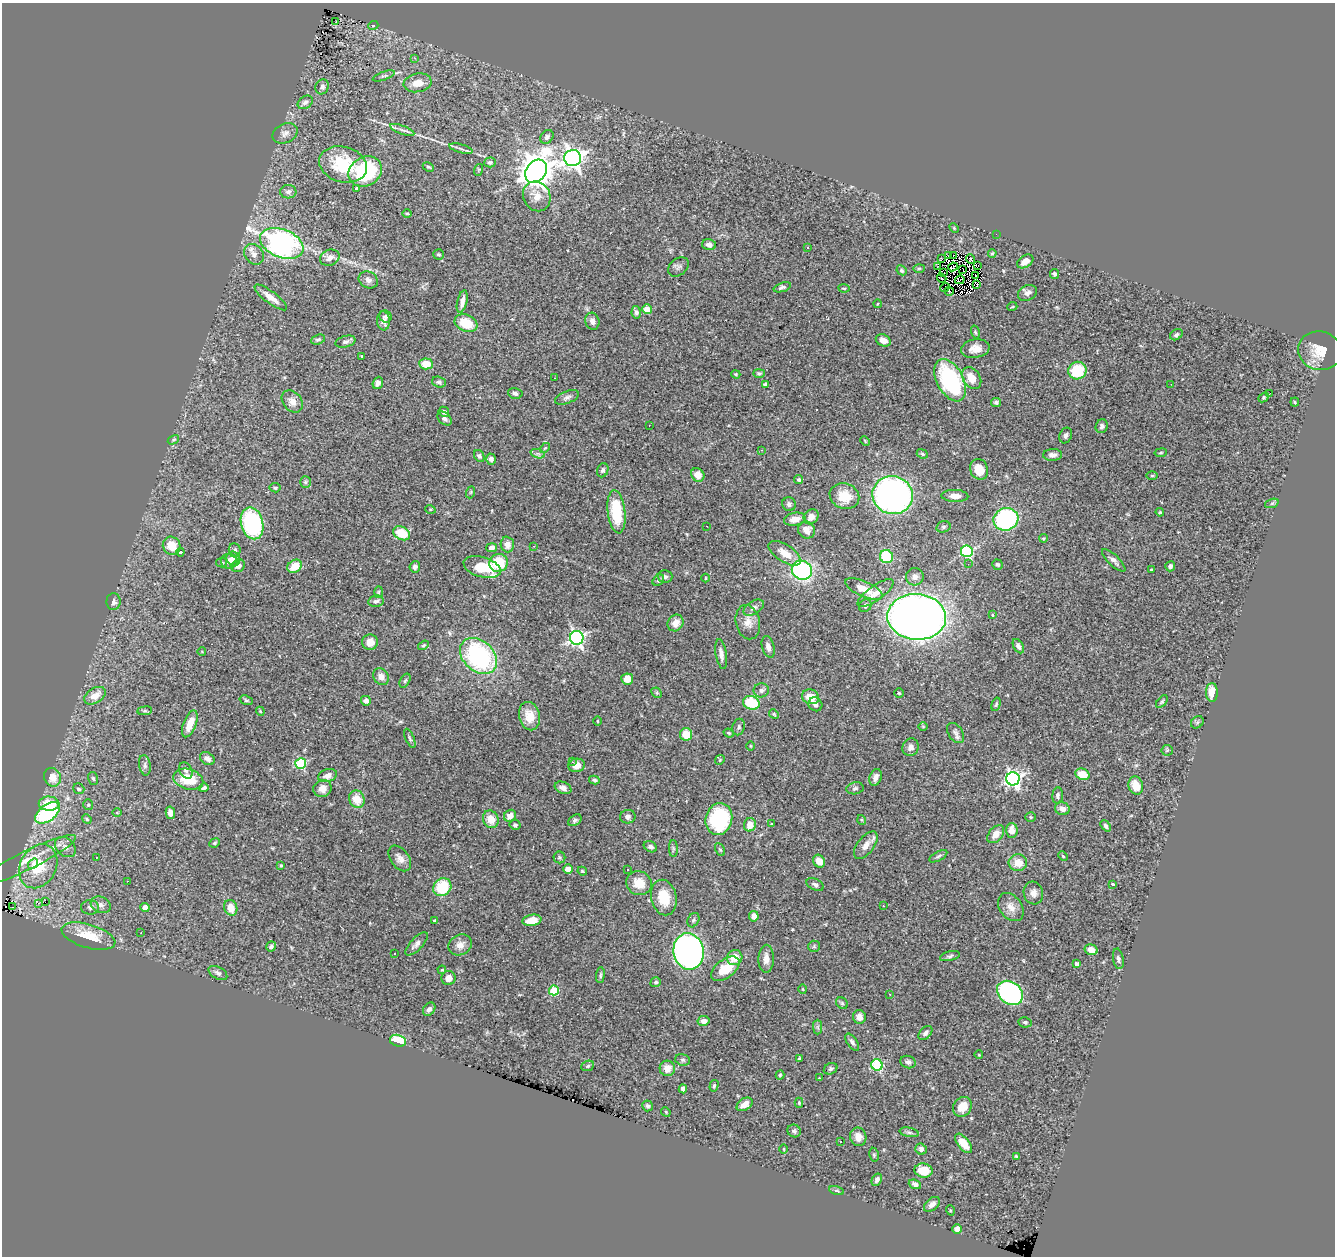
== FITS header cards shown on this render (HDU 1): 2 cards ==
NAXIS1  =                 1333
NAXIS2  =                 1254

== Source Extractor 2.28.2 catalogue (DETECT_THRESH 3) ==
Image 1333 x 1254 px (HDU 1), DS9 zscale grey, 1 PNG px = 1 image px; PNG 1337 x 1258 px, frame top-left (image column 1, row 1254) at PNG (2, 3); each listed source drawn as its Kron ellipse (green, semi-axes under 4 px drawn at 4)
Background 1.18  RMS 0.038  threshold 0.115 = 3 sigma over >= 5 px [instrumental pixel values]
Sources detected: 361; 4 with non-positive FLUX_AUTO (blend fragments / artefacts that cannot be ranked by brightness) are neither listed nor drawn; the other 357 listed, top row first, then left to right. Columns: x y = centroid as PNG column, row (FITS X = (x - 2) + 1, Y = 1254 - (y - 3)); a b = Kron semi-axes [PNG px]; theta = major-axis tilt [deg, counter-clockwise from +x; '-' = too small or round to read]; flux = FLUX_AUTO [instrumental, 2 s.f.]
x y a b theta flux
336 22 3 2 - 3.6
373 26 5 3 - 2.3
415 58 3 3 - 1.5
384 76 11 3 20 4.9
418 83 14 9 10 28
322 87 7 6 - 9.6
305 102 8 6 33 7.3
402 130 13 3 -20 7.6
285 133 13 9 27 15
547 137 7 6 - 8.2
461 149 12 3 -15 6.2
573 158 8 8 - 1400
490 162 6 5 - 5.5
343 164 24 17 -16 120
428 167 6 4 -26 3.3
478 170 6 3 70 3
536 171 12 9 54 5100
365 172 17 14 30 190
356 189 3 3 - 7.7
288 192 8 7 - 8.3
537 196 15 13 -61 26
407 213 5 3 - 2.8
954 228 5 3 - 2.5
996 234 2 2 - 33
282 243 22 14 -22 590
709 245 7 5 -14 11
808 248 3 3 - 13
992 253 4 3 - 3.3
254 254 11 9 -52 17
438 254 5 5 - 4.2
953 255 2 2 - 12
949 256 2 2 - 3
330 258 10 7 23 17
941 259 3 2 - 2.7
970 259 5 2 - 1.8
1025 261 9 5 34 17
978 266 4 2 - 19
678 267 11 8 39 9.3
937 267 3 2 - 3.1
953 267 5 2 - 1.6
919 268 6 4 1 3.2
963 269 2 2 - 3.9
901 270 5 4 - 4.5
943 273 4 2 - 1.4
1055 274 5 4 - 5
976 275 3 2 - 4.9
942 278 5 2 - 3.6
368 280 10 8 -26 12
960 280 5 2 - 0.2
977 285 3 2 - 1.2
782 287 9 4 18 6.8
844 288 5 4 - 3.2
945 288 5 2 - 4.8
949 291 4 3 - 3.3
1027 293 10 7 25 13
271 297 20 6 -37 25
462 301 11 5 77 15
877 304 4 3 - 2.1
1012 307 5 3 - 2.2
647 309 5 5 - 37
636 312 6 4 -78 7.4
386 316 6 5 - 5.9
384 321 9 6 -86 15
592 321 8 7 - 14
466 323 12 8 -21 67
975 332 6 4 -75 3.7
1176 335 7 5 36 5
318 340 7 4 21 5.4
883 340 8 5 -25 16
346 342 10 5 15 7.3
975 349 14 9 9 24
1320 351 22 19 -14 52
362 356 3 3 - 2.9
426 364 7 5 -6 46
1077 371 9 8 - 100
759 373 6 4 0 3.9
736 374 5 3 - 3.5
554 378 3 2 - 3.5
972 378 12 8 -55 37
950 380 23 13 -62 290
439 382 7 5 -19 5.3
378 383 6 5 - 10
1171 384 3 2 - 2.5
765 385 4 4 - 9.8
515 393 7 5 -12 8.1
1270 393 4 3 - 26
567 397 12 6 21 9.3
1264 397 6 4 41 3.6
292 401 12 9 -51 18
996 402 5 4 - 5
1295 402 4 4 - 2.4
444 412 5 5 - 10
444 419 8 5 -44 7.4
649 426 3 2 - 2.2
1102 426 7 6 - 7.3
1066 435 8 6 69 7.1
173 440 6 3 32 3
865 441 5 3 - 2.5
545 448 6 3 44 2.7
762 450 3 3 - 1.6
1161 453 6 3 9 3.1
538 454 7 4 -18 5.5
922 454 6 4 -22 3.7
1052 455 9 6 3 11
479 456 6 5 - 5.6
491 459 5 4 - 8.3
979 469 10 9 - 41
603 470 7 5 69 7
698 475 7 6 - 26
1152 475 5 3 - 2.9
799 480 5 4 - 3.9
305 482 6 5 - 4.4
275 488 6 4 -10 4.7
471 492 6 4 71 3.2
893 495 20 19 - 810
844 496 15 12 -21 50
955 496 13 6 -2 19
1272 503 7 4 19 4.8
789 504 7 6 - 7.2
430 509 5 3 - 2.5
617 512 22 9 -83 120
1160 512 4 4 - 2.6
811 517 8 7 - 19
795 519 11 6 11 22
1006 519 12 11 - 340
252 523 16 11 -76 300
707 526 3 2 - 1.8
943 527 7 5 16 5.2
807 530 9 8 - 20
402 533 9 6 -27 71
1043 538 4 3 - 3.3
507 544 8 6 -86 16
172 546 9 8 - 41
534 546 4 3 - 3.4
491 548 5 4 - 17
235 550 7 6 - 7.6
967 551 6 5 - 310
180 552 4 3 - 4.7
785 553 18 8 -33 33
886 557 7 6 - 120
233 559 7 6 - 13
1114 560 15 5 -44 12
229 561 8 7 - 19
222 563 5 5 - 3.5
499 563 9 9 - 79
968 564 3 2 - 2
997 565 5 5 - 5.1
238 566 7 6 - 14
295 566 8 6 35 45
1170 566 5 5 - 7.9
415 567 5 5 - 6.8
482 567 19 10 -16 89
1151 569 3 2 - 2.9
802 570 10 9 - 410
665 576 7 6 - 7
915 577 9 8 - 13
706 578 4 3 - 2.1
658 580 6 5 - 4.8
864 589 20 7 -24 35
379 592 6 4 88 3.5
876 593 21 7 35 27
376 601 8 5 10 7.7
113 602 8 7 - 9.1
865 606 7 5 49 7.8
754 608 11 6 31 10
993 615 3 2 - 2.6
917 617 29 23 -4 2700
748 622 17 12 -77 27
676 623 9 7 57 25
577 638 7 7 - 690
370 642 8 7 - 24
423 645 6 4 33 3.5
1018 646 8 4 -60 8.7
768 647 11 6 -75 12
202 652 4 3 - 1.7
721 654 15 5 -80 14
478 656 21 15 -43 370
381 677 9 7 -51 19
627 679 6 5 - 25
405 681 7 4 62 4.6
761 690 8 7 - 8.5
1212 692 9 6 90 35
657 693 6 4 -44 4
899 693 4 4 - 2.9
95 696 12 7 32 31
811 697 9 7 -21 42
246 700 7 4 -18 3.7
366 701 5 4 - 11
1162 702 7 4 52 4
751 703 8 6 -19 100
815 704 7 6 - 8
996 704 7 4 73 3.7
145 711 7 4 7 3.7
260 711 4 3 - 2.5
774 714 5 4 - 3
529 716 14 10 -77 39
597 721 5 3 - 2.4
1197 722 7 5 45 4.8
190 724 14 6 69 38
739 727 8 6 77 5.6
923 727 4 3 - 2.3
729 733 5 4 - 3.1
956 733 11 7 -56 10
686 734 6 6 - 47
410 738 10 4 -67 5.2
750 746 5 3 - 2.3
910 747 9 8 - 13
1167 750 6 5 - 4.4
207 758 8 5 -38 11
720 760 5 4 - 2.7
572 762 3 3 - 2.6
301 763 5 5 - 210
145 765 10 5 -80 7.9
576 765 8 6 11 16
186 771 8 6 -59 7.4
1082 774 7 5 -22 49
328 775 9 6 16 15
52 777 9 8 - 27
876 777 8 6 71 14
93 778 6 5 - 4.8
188 779 15 10 -15 73
1013 779 6 6 - 790
594 780 5 4 - 5.6
1136 786 9 7 -71 46
204 788 5 3 - 5.4
322 788 9 8 - 21
563 788 9 5 -23 13
855 788 8 6 10 6.4
79 789 6 5 - 5.6
1058 795 8 5 84 6.9
357 799 9 7 -65 45
49 804 10 7 -3 48
88 805 5 4 - 3.4
1062 809 7 6 - 14
117 812 5 3 - 2.4
48 813 14 8 37 260
170 813 6 4 -79 15
510 816 6 5 - 20
628 817 7 7 - 9.5
1031 817 5 4 - 3.5
87 819 5 4 - 3.2
491 819 9 7 -65 34
719 819 16 13 76 250
575 820 7 5 33 6.1
862 820 5 3 - 2.3
771 824 3 3 - 2.3
515 825 5 5 - 5.2
750 825 7 6 - 29
1106 826 6 4 -48 7
1012 830 7 5 -88 21
996 834 10 6 49 22
215 843 6 4 23 3.4
866 845 16 8 53 22
65 847 12 8 -42 16
650 847 7 5 -30 8.2
673 848 8 4 -89 5.5
720 849 7 4 -61 3.8
938 856 10 4 29 5.9
1063 856 5 4 - 2.7
559 857 6 6 - 4.4
96 858 3 2 - 3.5
400 858 14 9 -53 17
27 860 53 9 26 60
819 861 7 5 -56 26
1018 863 9 8 - 35
33 864 6 4 54 8.1
281 865 3 3 - 2.9
38 866 23 18 60 92
568 869 4 4 - 35
628 869 3 2 - 3.3
582 871 5 3 - 3
128 881 4 2 - 3.4
639 883 13 11 -27 42
1113 884 3 3 - 4.7
815 885 9 5 -25 8
442 887 10 8 43 97
1033 893 11 10 - 16
664 898 18 12 -78 62
45 902 2 2 - 2.2
39 903 3 2 - 2900
101 905 10 8 -26 12
883 906 3 2 - 4.3
12 907 2 2 - 9.8
90 907 9 7 -2 8.5
145 907 5 4 - 19
1011 907 15 11 -53 26
231 908 8 6 -73 31
754 916 5 5 - 20
532 920 9 5 10 44
693 920 8 5 61 5.2
434 921 3 3 - 3.1
141 932 3 3 - 1.8
88 936 28 11 -16 70
416 944 15 6 47 12
460 945 12 10 27 19
271 946 5 4 - 4.9
814 946 6 5 - 4.2
1091 950 7 5 -15 21
689 951 18 15 -81 1300
395 953 3 3 - 11
950 956 10 4 13 5.7
735 958 8 7 - 38
766 959 14 7 88 21
1118 959 10 5 -79 7.2
1076 964 4 3 - 9.2
725 969 16 9 36 65
442 970 4 3 - 3
218 973 10 6 -29 9.3
600 975 8 4 85 4.7
448 978 7 7 - 16
656 982 5 4 - 4.8
803 989 4 3 - 1.9
554 990 5 5 - 130
1010 993 14 11 -37 390
890 994 4 3 - 2
842 1003 6 5 - 4.3
429 1009 7 5 51 9.4
859 1017 7 6 - 17
704 1021 6 5 - 12
1025 1022 6 5 - 5.6
818 1027 7 4 -89 5.5
925 1033 8 5 46 8.3
398 1041 8 5 -14 79
852 1042 10 5 -56 7.9
979 1055 4 2 - 1.8
799 1058 3 2 - 2.7
683 1060 7 5 -15 5
908 1062 8 6 -14 9.2
877 1065 6 5 - 210
588 1066 6 5 - 4.3
667 1068 8 7 - 27
831 1069 7 5 27 5.3
780 1075 4 4 - 3.2
819 1078 3 3 - 5.2
714 1086 6 4 74 4
683 1089 4 4 - 9.1
799 1103 5 4 - 3.4
745 1104 9 6 33 19
648 1106 5 5 - 6.6
962 1107 10 8 54 37
666 1112 5 4 - 2.7
794 1131 7 6 - 6.5
909 1132 10 4 -11 5.8
858 1137 9 8 - 23
840 1141 3 2 - 1.9
963 1143 11 5 -51 35
784 1149 5 3 - 2.2
921 1149 6 5 - 13
874 1155 7 4 -81 4.2
1016 1156 4 4 - 2.8
923 1170 9 7 -10 49
877 1180 6 5 - 8.2
915 1184 6 4 -20 10
837 1190 8 3 -19 3.5
932 1204 9 5 40 13
950 1210 5 3 - 2.3
957 1229 5 4 - 11
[4 non-positive-flux detections neither listed nor drawn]